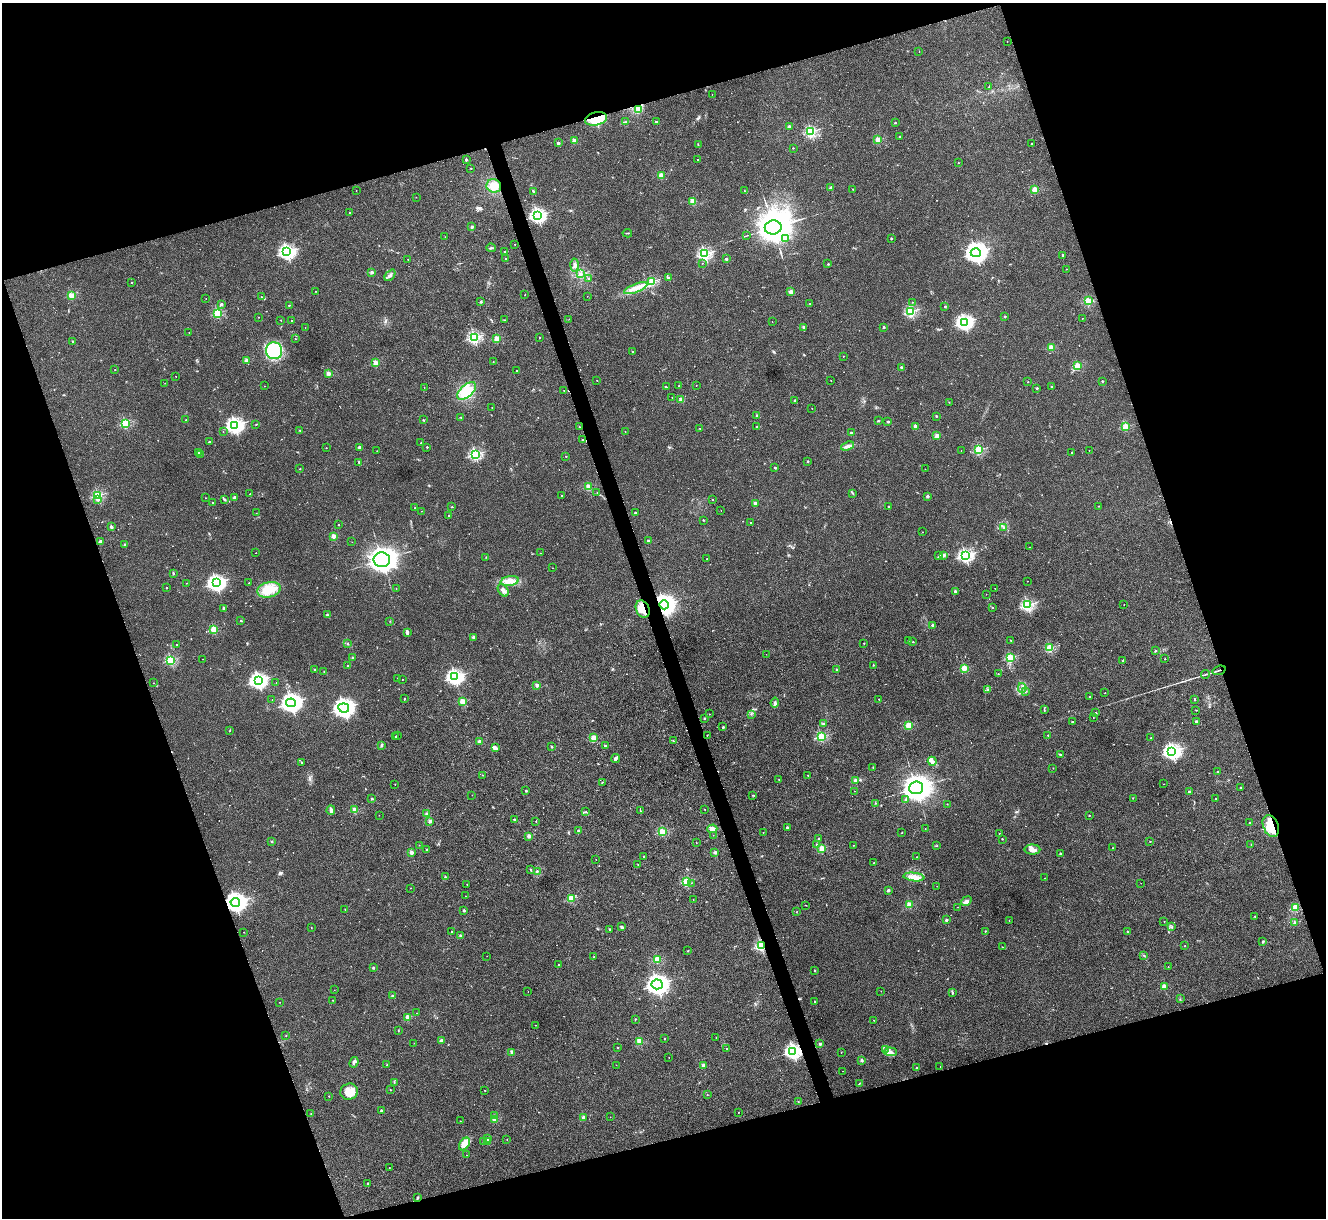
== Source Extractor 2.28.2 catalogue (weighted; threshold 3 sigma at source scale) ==
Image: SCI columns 4-5297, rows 273-5135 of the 5298 x 5285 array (HDU 1 of 3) = the unmasked area's bounding box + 8 px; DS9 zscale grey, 4 x 4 block average (1 PNG px = mean of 4 x 4 image px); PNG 1328 x 1220 px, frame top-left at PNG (2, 3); each listed source drawn as its Kron ellipse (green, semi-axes under 4 px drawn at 4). Shown black and unused: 37% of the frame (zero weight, under 3 of 4 exposures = <1% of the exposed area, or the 3 px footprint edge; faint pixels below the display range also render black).
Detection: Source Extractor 2.28.2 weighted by HDU 2 'WHT'. Background 0.035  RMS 0.0047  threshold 0.0211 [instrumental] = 3 sigma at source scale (4.5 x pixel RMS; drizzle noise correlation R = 1.50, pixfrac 1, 0.05/0.05 arcsec/px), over >= 5 px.
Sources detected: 647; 4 too faint to see at this stretch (4 x 4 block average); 1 inside a brighter object's white glare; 6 cosmic-ray / hot-pixel residue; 1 long thin detection or spike segment (spike, bleed or trail) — neither listed nor drawn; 4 coinciding with a brighter row at this scale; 11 inside a brighter listed object's ellipse — not listed separately; of the other 620, all 500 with FLUX_AUTO >= 0.706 (the completeness limit of this list) listed and drawn (120 fainter detections not listed), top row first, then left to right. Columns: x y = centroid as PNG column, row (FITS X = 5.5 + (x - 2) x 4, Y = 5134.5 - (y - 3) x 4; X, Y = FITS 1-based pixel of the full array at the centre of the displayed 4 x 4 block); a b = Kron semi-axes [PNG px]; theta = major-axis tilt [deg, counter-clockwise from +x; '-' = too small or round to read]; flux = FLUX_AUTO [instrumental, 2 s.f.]
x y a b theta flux
1007 41 2 2 - 0.82
919 51 2 2 - 0.76
989 87 2 2 - 0.82
712 94 2 2 - 1.1
639 109 2 2 - 1.3
596 119 11 6 13 84
625 122 2 2 - 1.8
656 122 2 2 - 11
895 123 2 2 - 1.8
789 126 2 2 - 23
811 132 2 2 - 340
900 136 2 2 - 4.9
878 139 2 2 - 100
574 141 2 2 - 48
558 143 2 2 - 23
1031 144 2 2 - 7.5
698 145 2 2 - 1.7
793 148 2 2 - 1.5
466 160 2 2 - 15
698 160 2 2 - 1.3
958 163 2 2 - 2.7
471 168 2 2 - 0.74
661 175 2 2 - 80
494 186 7 6 - 30
831 188 2 2 - 24
853 189 2 2 - 4
1035 189 2 2 - 110
356 191 2 2 - 1
534 191 3 2 - 2.3
744 191 2 2 - 1
416 197 2 2 - 0.71
692 201 4 3 - 21
349 212 2 2 - 3.2
538 216 3 2 - 660
472 227 2 2 - 20
773 227 8 7 - 8100
627 233 5 2 - 2.3
746 236 3 2 - 1.8
445 237 2 2 - 0.92
786 238 2 2 - 51
891 238 2 2 - 6
515 244 2 2 - 1.4
491 248 4 2 - 3.5
287 252 3 2 - 770
505 252 2 2 - 8.1
976 253 5 4 - 1600
704 254 2 2 - 500
1063 255 2 2 - 7.1
506 258 2 2 - 3.9
408 259 2 2 - 2.2
726 259 2 2 - 18
703 263 2 2 - 1
828 264 2 2 - 6.1
574 265 6 3 86 8.2
1066 269 2 2 - 1.5
372 272 2 2 - 26
580 274 2 2 - 1.8
390 275 6 3 49 6
589 278 2 2 - 2
668 278 3 2 - 2
652 281 2 2 - 160
132 283 2 2 - 1.8
636 288 12 4 22 24
315 291 2 2 - 1.4
791 292 3 2 - 11
525 295 2 2 - 2.1
71 296 2 2 - 100
587 296 2 2 - 0.92
261 297 2 2 - 2.7
206 298 2 2 - 0.99
1088 301 2 2 - 170
481 302 2 2 - 15
912 302 2 2 - 1.6
810 303 2 2 - 4.2
221 304 2 2 - 24
289 305 2 2 - 4.4
945 306 2 2 - 8.1
911 311 2 2 - 370
217 313 2 2 - 190
1005 316 2 2 - 12
259 317 2 2 - 1.2
1083 318 2 2 - 0.78
569 319 2 2 - 1.3
281 320 2 2 - 1.8
504 320 2 2 - 1.1
292 321 2 2 - 6.3
772 322 2 2 - 1.7
964 322 3 3 - 630
305 327 2 2 - 1.7
804 327 3 2 - 2.2
884 327 2 2 - 14
189 332 2 2 - 1
474 337 2 2 - 440
539 337 2 2 - 2.1
295 339 2 2 - 0.85
497 339 2 2 - 97
73 341 2 2 - 2.7
1051 347 2 2 - 86
274 351 8 8 - 170
632 352 2 2 - 3.2
843 356 2 2 - 3.5
247 360 2 2 - 46
493 362 2 2 - 1.4
376 363 2 2 - 78
1078 366 2 2 - 120
901 367 2 2 - 13
115 369 2 2 - 1.4
517 371 2 2 - 2.7
328 373 2 2 - 56
176 376 2 2 - 0.98
597 380 2 2 - 1.8
831 380 2 2 - 1.1
1102 381 2 2 - 4.9
1028 382 2 2 - 3.3
165 383 2 2 - 0.74
696 385 2 2 - 1.4
264 386 2 2 - 1.7
679 386 2 2 - 1
1052 386 2 2 - 2.9
424 387 2 2 - 0.85
666 387 3 2 - 1.8
1037 388 2 2 - 8.5
564 390 2 2 - 0.87
467 391 11 6 42 40
672 397 2 2 - 1
681 400 2 2 - 55
795 400 2 2 - 12
949 402 2 2 - 0.73
492 407 2 2 - 0.72
812 408 2 2 - 0.81
757 416 2 2 - 17
936 416 2 2 - 9.3
461 417 2 2 - 1.2
186 420 2 2 - 3.8
423 420 3 2 - 1.6
878 421 2 2 - 2
888 422 2 2 - 14
125 423 2 2 - 220
256 424 2 2 - 0.79
235 425 3 3 - 860
915 426 2 2 - 42
579 427 2 2 - 0.93
756 427 2 2 - 1.7
1126 427 2 2 - 140
700 428 2 2 - 3.9
300 430 2 2 - 2.5
625 431 2 2 - 1.1
223 432 2 2 - 0.74
851 433 2 2 - 18
937 436 2 2 - 65
582 439 2 2 - 1.6
209 442 2 2 - 2.2
421 443 2 2 - 2.1
847 446 7 3 18 13
359 447 2 2 - 21
427 447 2 2 - 6.5
326 448 2 2 - 2.1
979 450 2 2 - 240
1089 450 2 2 - 1.1
377 451 2 2 - 0.71
961 451 2 2 - 0.74
198 453 2 2 - 6.1
1072 453 2 2 - 1.4
201 454 2 2 - 1.4
475 454 2 2 - 430
566 456 2 2 - 4.5
808 461 2 2 - 10
359 462 2 2 - 6.7
775 468 2 2 - 9.6
300 469 2 2 - 1.5
925 469 2 2 - 1.4
588 487 2 2 - 110
597 493 2 2 - 0.93
852 493 3 2 - 1.7
250 494 2 2 - 2.6
98 495 2 2 - 290
562 496 2 2 - 5.7
927 496 2 2 - 14
235 497 2 2 - 27
206 498 2 2 - 1.2
98 500 2 2 - 7.4
225 500 2 2 - 1
713 500 2 2 - 2.5
212 503 2 2 - 4.1
755 503 2 2 - 26
889 506 2 2 - 1.8
1099 506 2 2 - 0.92
415 507 2 2 - 1.9
452 507 2 2 - 6.6
421 511 2 2 - 0.94
721 511 2 2 - 0.79
256 513 2 2 - 0.83
635 513 2 2 - 13
448 515 2 2 - 4.2
703 520 2 2 - 4.4
751 523 2 2 - 3
338 525 2 2 - 4.3
111 527 2 2 - 26
1004 527 2 2 - 2.5
922 532 2 2 - 0.87
334 536 2 2 - 60
101 541 2 2 - 31
648 541 2 2 - 13
352 542 2 2 - 1.1
124 544 2 2 - 7
1029 547 2 2 - 0.94
256 553 2 2 - 2.1
540 553 2 2 - 1.7
939 555 2 2 - 0.94
943 555 2 2 - 2.7
965 555 2 2 - 630
486 557 2 2 - 1.1
707 559 2 2 - 4
382 560 8 7 - 2500
553 568 2 2 - 1
173 573 2 2 - 2.5
510 581 9 5 9 21
1027 581 2 2 - 1.4
186 583 2 2 - 0.97
216 583 3 3 - 820
249 583 2 2 - 2.3
167 588 2 2 - 3.7
396 588 2 2 - 2
995 588 2 2 - 0.71
269 590 12 7 13 40
503 590 7 4 -55 10
955 591 2 2 - 14
986 594 2 2 - 0.91
1124 604 2 2 - 1.2
664 605 5 4 - 1500
1027 605 2 2 - 450
993 607 2 2 - 2.4
224 608 2 2 - 21
643 609 9 6 -62 32
327 615 3 2 - 3.1
241 621 2 2 - 10
390 621 2 2 - 0.92
932 625 2 2 - 15
214 629 2 2 - 120
407 632 4 2 - 3.7
473 637 2 2 - 24
908 640 2 2 - 1.4
1011 640 3 2 - 1.7
913 642 2 2 - 4.8
864 643 2 2 - 6.1
348 644 2 2 - 2.4
177 645 2 2 - 4.2
1050 648 2 2 - 180
1155 651 2 2 - 12
766 654 2 2 - 1
1010 657 2 2 - 190
353 658 2 2 - 18
203 659 2 2 - 0.74
1165 659 2 2 - 3.7
171 660 2 2 - 240
1123 661 2 2 - 1.2
873 665 2 2 - 1.9
348 666 2 2 - 5
964 668 2 2 - 100
314 669 2 2 - 1.5
837 670 2 2 - 14
1219 670 7 2 17 4.8
324 672 2 2 - 1.3
998 674 2 2 - 3.9
1205 674 4 2 - 2.2
455 677 3 2 - 730
397 678 2 2 - 1.2
402 679 2 2 - 1.9
258 681 3 3 - 930
154 683 2 2 - 2.3
276 683 2 2 - 1.3
537 685 2 2 - 38
1022 688 5 2 - 5.3
988 689 2 2 - 1.4
1025 692 2 2 - 0.77
1105 693 2 2 - 2.1
1089 697 2 2 - 4
405 699 2 2 - 1.8
879 699 2 2 - 1.8
272 700 2 2 - 1.1
1195 700 2 2 - 5
462 701 2 2 - 100
291 703 5 4 - 1300
775 703 5 3 - 5.4
344 708 5 4 - 1100
1044 710 2 2 - 1.7
1196 710 2 2 - 1.2
1096 713 3 2 - 1.8
709 714 2 2 - 1.2
751 714 2 2 - 1.8
704 718 2 2 - 12
1093 718 2 2 - 0.71
1072 722 2 2 - 4.3
1196 722 3 2 - 3.8
823 724 2 2 - 1.5
909 725 2 2 - 130
723 727 2 2 - 13
229 731 2 2 - 1.3
397 735 2 2 - 0.97
707 735 2 2 - 2.6
1048 735 2 2 - 1.7
396 736 2 2 - 2.4
821 737 2 2 - 230
594 738 2 2 - 76
1151 738 2 2 - 1
479 741 2 2 - 39
673 741 2 2 - 2.3
381 745 3 2 - 3.8
605 746 2 2 - 19
552 747 2 2 - 7.8
495 748 2 2 - 26
1172 751 3 3 - 720
1060 754 3 2 - 2
615 759 5 2 - 5.6
932 761 5 4 - 7.5
302 762 2 2 - 4.4
873 767 2 2 - 0.88
1053 768 2 2 - 0.82
1218 772 2 2 - 4.3
483 775 2 2 - 1.1
808 775 2 2 - 1.8
779 779 2 2 - 0.82
855 781 2 2 - 56
602 782 2 2 - 1
395 784 2 2 - 1
1164 784 2 2 - 1.5
916 788 7 6 - 3400
1240 788 2 2 - 6.1
526 791 2 2 - 12
855 791 2 2 - 0.78
1189 792 2 2 - 14
472 795 2 2 - 1
753 795 2 2 - 1.9
1133 798 2 2 - 1.2
372 799 2 2 - 10
906 799 2 2 - 11
1215 799 2 2 - 3.7
875 803 2 2 - 0.85
947 804 2 2 - 3
705 809 2 2 - 0.81
331 810 4 2 - 11
355 810 2 2 - 98
586 811 2 2 - 1.1
640 811 3 2 - 1.6
426 814 4 2 - 4.6
379 815 2 2 - 0.83
1089 815 2 2 - 4.8
514 819 2 2 - 7.5
430 821 2 2 - 35
536 821 2 2 - 1.3
1249 823 2 2 - 4.9
1271 826 11 7 -66 82
787 828 2 2 - 14
712 829 5 4 - 13
925 829 2 2 - 1.3
579 831 2 2 - 24
662 832 2 2 - 160
763 832 2 2 - 2
902 833 2 2 - 1.2
999 833 2 2 - 2.2
713 835 2 2 - 1
529 836 2 2 - 46
819 839 2 2 - 2.9
1002 839 2 2 - 1.4
1150 841 2 2 - 1.1
272 842 2 2 - 11
696 842 2 2 - 0.72
1251 844 2 2 - 1.3
419 845 2 2 - 0.89
817 845 2 2 - 7
853 845 2 2 - 1
937 845 2 2 - 0.73
822 848 2 2 - 130
1112 848 2 2 - 1.1
427 850 2 2 - 1.2
1032 850 8 5 -2 14
715 852 2 2 - 29
412 853 2 2 - 47
1060 853 2 2 - 6.5
644 857 2 2 - 1.7
917 857 2 2 - 2.8
596 859 2 2 - 1.1
874 862 2 2 - 0.89
638 864 2 2 - 3.7
531 870 3 2 - 2.5
537 871 3 2 - 3.5
445 877 3 2 - 3.1
914 877 10 4 -6 17
1045 878 2 2 - 1.5
686 882 2 2 - 190
691 883 2 2 - 0.72
1141 883 2 2 - 0.75
467 884 2 2 - 2.2
937 886 2 2 - 1.3
410 888 2 2 - 1.3
888 890 2 2 - 23
466 896 2 2 - 0.76
571 898 2 2 - 130
693 899 2 2 - 1.5
966 901 5 4 - 8.7
235 902 5 4 - 1200
806 905 2 2 - 0.9
909 905 2 2 - 100
958 907 2 2 - 1
1295 908 2 2 - 150
345 909 2 2 - 2.3
464 911 2 2 - 14
796 912 2 2 - 0.74
1255 917 2 2 - 0.92
946 920 2 2 - 22
1009 920 2 2 - 1.2
1164 921 2 2 - 0.78
1295 923 2 2 - 32
622 927 3 3 - 3.5
1171 927 2 2 - 1.8
311 928 2 2 - 1.4
609 929 2 2 - 12
451 931 2 2 - 2.4
985 931 3 2 - 2
244 932 2 2 - 1.1
1127 932 2 2 - 1.8
461 936 2 2 - 27
1262 941 3 2 - 2.4
761 946 2 2 - 340
1185 946 2 2 - 1.2
1002 947 2 2 - 0.92
688 951 2 2 - 1.4
1144 955 2 2 - 1
487 956 2 2 - 1.5
594 957 2 2 - 2.2
657 959 2 2 - 120
558 965 2 2 - 3.2
1168 967 2 2 - 1.2
373 968 2 2 - 17
815 971 2 2 - 2.7
657 984 5 5 - 1300
1164 986 2 2 - 78
334 990 2 2 - 0.75
528 991 2 2 - 0.8
881 991 2 2 - 1.3
952 993 3 2 - 2
392 996 2 2 - 14
1180 999 2 2 - 0.84
332 1000 2 2 - 1
280 1002 2 2 - 0.97
815 1002 2 2 - 3.8
417 1013 2 2 - 0.81
408 1017 2 2 - 73
635 1019 2 2 - 1.5
874 1020 2 2 - 2.7
535 1025 2 2 - 1
398 1031 2 2 - 0.84
286 1035 2 2 - 1
716 1038 2 2 - 0.83
665 1039 2 2 - 1.5
441 1040 2 2 - 25
639 1041 2 2 - 110
414 1043 2 2 - 0.72
820 1044 2 2 - 22
617 1047 2 2 - 1.7
726 1049 2 2 - 3.6
885 1049 2 2 - 1.7
793 1051 3 2 - 760
512 1052 2 2 - 30
841 1052 2 2 - 1.3
890 1052 7 3 -3 12
669 1057 2 2 - 0.81
862 1060 2 2 - 20
354 1062 5 3 - 5.4
387 1065 2 2 - 6.9
616 1065 2 2 - 1.2
703 1065 2 2 - 26
940 1066 2 2 - 0.8
916 1068 2 2 - 9.1
842 1071 2 2 - 0.76
394 1083 2 2 - 0.9
859 1084 2 2 - 1.5
390 1090 2 2 - 1.2
485 1090 2 2 - 1.1
349 1092 9 8 - 38
707 1095 2 2 - 1.4
329 1096 2 2 - 2.2
798 1102 2 2 - 0.82
381 1110 2 2 - 10
738 1112 2 2 - 1.1
311 1114 2 2 - 2.7
494 1116 2 2 - 11
583 1117 2 2 - 34
610 1117 2 2 - 0.97
495 1119 2 2 - 81
460 1121 2 2 - 1.9
488 1139 2 2 - 31
507 1140 2 2 - 2.3
483 1141 4 2 - 2.3
488 1142 2 2 - 9.1
464 1144 7 4 54 37
466 1155 2 2 - 0.93
389 1168 2 2 - 0.98
368 1184 3 2 - 2.6
418 1198 4 2 - 2.5
Overlapping masked pixels (flux is a lower limit): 8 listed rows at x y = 596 119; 664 605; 643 609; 1219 670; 1271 826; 235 902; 761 946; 793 1051
Diffuse or blended objects may show on this block-average render without a row.